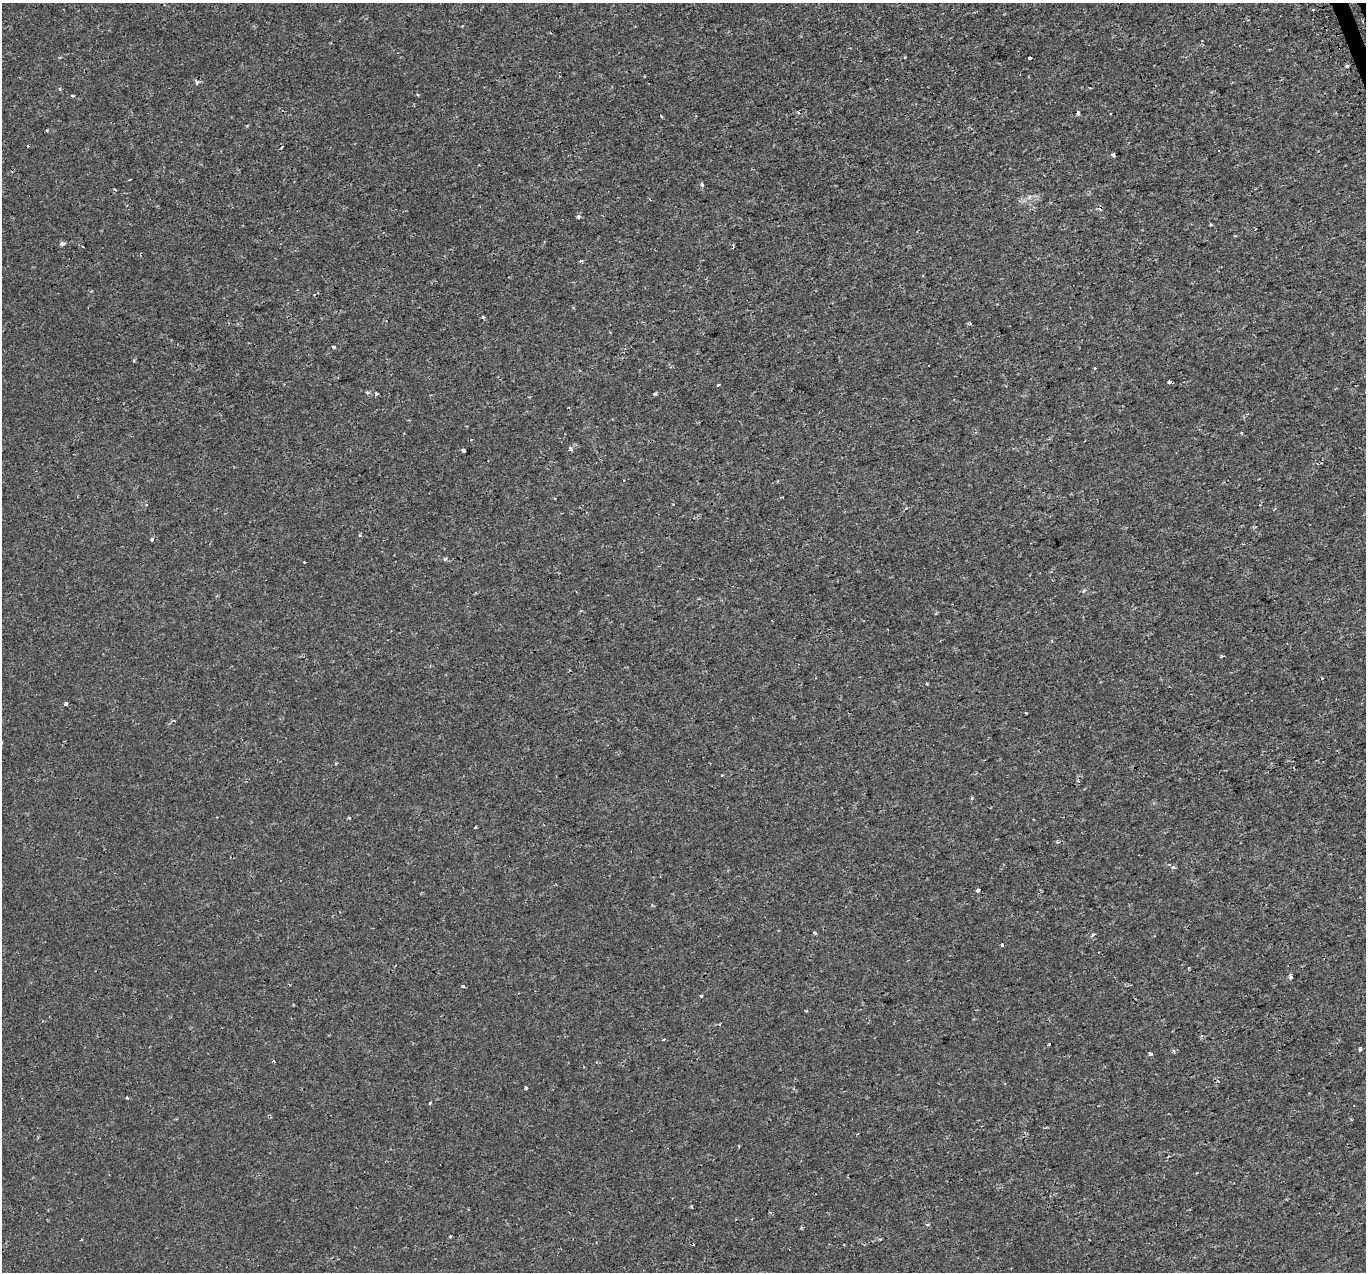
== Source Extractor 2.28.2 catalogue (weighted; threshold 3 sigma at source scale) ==
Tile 10 of 4 x 4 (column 2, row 3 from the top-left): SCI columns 1397-2760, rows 1434-2703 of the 5518 x 5351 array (HDU 1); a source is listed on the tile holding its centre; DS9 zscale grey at full resolution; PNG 1368 x 1274 px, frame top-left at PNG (2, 3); no overlay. Shown black and unused: <1% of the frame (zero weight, under 2 of 3 exposures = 3% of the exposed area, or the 3 px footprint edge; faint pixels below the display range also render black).
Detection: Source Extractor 2.28.2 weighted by HDU 2 'WHT'; one run over the whole footprint, this tile lists its part. Background 6.71e-06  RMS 0.0018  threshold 0.00803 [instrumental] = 3 sigma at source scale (4.5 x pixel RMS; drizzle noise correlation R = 1.50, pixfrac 1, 0.0396/0.0396 arcsec/px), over >= 5 px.
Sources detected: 75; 9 cosmic-ray / hot-pixel residue — not listed; the other 66 listed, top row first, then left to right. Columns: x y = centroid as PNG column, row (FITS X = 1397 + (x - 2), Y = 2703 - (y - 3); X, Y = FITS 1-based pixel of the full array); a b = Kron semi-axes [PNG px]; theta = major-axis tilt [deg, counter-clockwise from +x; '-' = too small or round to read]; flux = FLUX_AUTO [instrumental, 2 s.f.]
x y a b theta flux
1313 9 3 3 - 0.5
462 26 3 2 - 0.13
904 57 4 3 - 0.17
1029 58 3 3 - 0.93
1347 66 3 3 - 0.74
197 82 6 5 - 0.42
60 88 4 3 - 0.18
72 96 3 3 - 0.32
661 117 3 2 - 0.21
47 131 4 4 - 0.18
28 145 3 3 - 0.72
1113 155 4 3 - 0.49
702 185 3 3 - 0.52
1029 197 9 5 38 0.63
578 217 4 4 - 0.38
1210 224 3 3 - 0.22
62 244 5 4 - 0.75
83 246 3 2 - 0.18
580 261 6 3 26 0.22
483 317 4 3 - 0.39
970 324 4 3 - 0.33
334 347 3 3 - 1.3
1094 369 3 3 - 0.92
1169 382 4 3 - 1.1
718 385 3 2 - 0.48
367 392 4 4 - 0.39
376 394 4 4 - 0.52
655 394 5 3 - 0.2
570 449 4 3 - 1.2
463 450 4 3 - 0.81
146 504 4 2 - 0.16
360 535 4 4 - 0.21
152 539 4 4 - 0.31
445 559 4 4 - 0.34
304 562 3 3 - 0.29
1084 590 6 3 53 0.28
1052 641 4 3 - 0.15
1221 656 5 4 - 0.25
926 684 3 3 - 0.26
66 704 3 3 - 0.68
722 775 3 3 - 0.27
972 798 5 4 - 0.2
349 818 4 3 - 0.23
475 827 3 3 - 1.4
1173 867 4 3 - 0.67
978 890 4 3 - 1.7
814 933 4 3 - 0.28
1093 934 5 3 - 0.41
1002 945 3 3 - 0.98
1290 977 4 3 - 0.91
463 986 4 4 - 0.25
701 996 3 3 - 0.36
664 1039 3 3 - 0.29
1049 1044 4 3 - 0.98
1360 1049 3 3 - 0.71
1150 1054 4 3 - 0.45
274 1061 3 3 - 0.48
525 1088 3 3 - 0.37
127 1098 4 3 - 0.23
430 1103 5 3 - 0.17
739 1146 4 3 - 0.16
691 1206 3 3 - 0.22
770 1213 3 3 - 0.26
928 1224 5 3 - 0.19
802 1228 4 2 - 0.28
450 1236 3 3 - 0.43
Overlapping masked pixels (flux is a lower limit): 1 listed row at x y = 1169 382